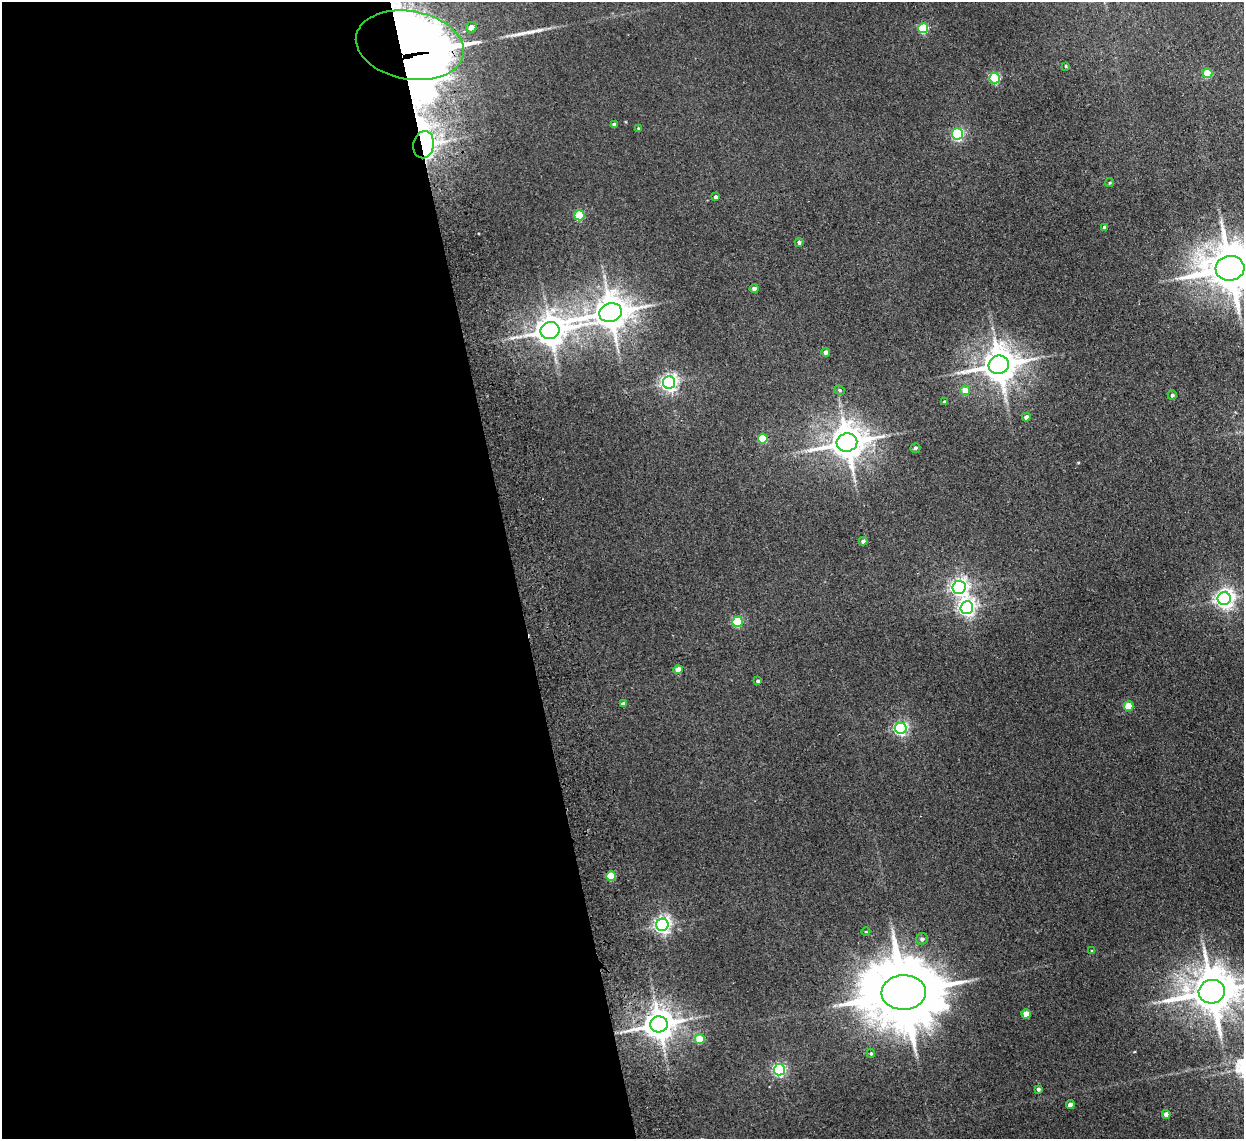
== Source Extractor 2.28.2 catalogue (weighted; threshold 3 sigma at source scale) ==
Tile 9 of 4 x 4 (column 1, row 3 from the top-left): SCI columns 53-1294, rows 1291-2427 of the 5072 x 4970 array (HDU 1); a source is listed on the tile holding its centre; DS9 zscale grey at full resolution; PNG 1246 x 1141 px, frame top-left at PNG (2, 2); each listed source drawn as its Kron ellipse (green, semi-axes under 4 px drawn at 4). Shown black and unused: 41% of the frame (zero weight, under 2 of 3 exposures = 3% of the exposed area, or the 3 px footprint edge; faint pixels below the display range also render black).
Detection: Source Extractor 2.28.2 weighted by HDU 2 'WHT'; one run over the whole footprint, this tile lists its part. Background 0.0701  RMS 0.01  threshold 0.0462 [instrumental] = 3 sigma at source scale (4.5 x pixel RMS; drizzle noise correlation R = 1.50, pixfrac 1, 0.05/0.05 arcsec/px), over >= 5 px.
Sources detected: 58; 2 inside a brighter object's white glare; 1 long thin detection or spike segment (spike, bleed or trail) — neither listed nor drawn; the other 55 listed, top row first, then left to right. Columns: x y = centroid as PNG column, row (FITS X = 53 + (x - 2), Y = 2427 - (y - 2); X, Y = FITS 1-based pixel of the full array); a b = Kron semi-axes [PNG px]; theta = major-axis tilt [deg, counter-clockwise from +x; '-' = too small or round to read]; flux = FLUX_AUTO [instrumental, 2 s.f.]
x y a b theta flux
471 27 5 5 - 6.9
923 28 5 5 - 58
410 45 54 34 -10 2100
1066 66 4 3 - 0.86
1207 73 5 4 - 32
995 78 5 5 - 97
614 124 4 3 - 2
638 128 3 2 - 0.67
958 134 5 5 - 120
424 145 14 10 80 560
1110 183 5 3 - 0.99
716 197 4 3 - 2.7
579 215 5 5 - 51
1105 227 4 4 - 4.7
799 242 4 4 - 2.2
1230 268 14 12 6 4700
754 289 4 4 - 4.4
610 312 11 9 16 2400
550 331 9 8 - 1700
825 352 4 4 - 3.6
999 365 10 9 - 2300
669 382 6 6 - 380
840 390 5 4 - 1.5
965 390 5 5 - 11
1172 395 5 4 - 2.2
944 402 3 3 - 1.4
1026 417 4 4 - 3.8
763 438 5 5 - 42
847 443 10 9 - 2300
915 448 5 4 - 2.1
863 541 4 4 - 3.4
959 587 6 6 - 370
1224 599 6 6 - 480
967 607 6 6 - 370
737 622 5 5 - 61
678 670 4 4 - 11
758 681 4 3 - 1.8
623 704 4 4 - 3.9
1129 706 5 4 - 28
901 728 5 5 - 200
611 876 5 4 - 30
662 925 6 6 - 380
866 932 4 3 - 0.7
922 939 6 5 - 3.1
1092 951 4 4 - 1.3
904 992 22 17 1 11000
1212 992 13 11 13 4100
1026 1014 4 4 - 16
659 1024 9 8 - 1800
700 1039 5 5 - 28
871 1053 4 4 - 1.2
779 1070 5 5 - 180
1038 1089 4 4 - 2.2
1070 1105 4 4 - 6.9
1166 1114 4 4 - 5.4
Overlapping masked pixels (flux is a lower limit): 3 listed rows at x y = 410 45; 424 145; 659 1024
Isophote crosses this tile's border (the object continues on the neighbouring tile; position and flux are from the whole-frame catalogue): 3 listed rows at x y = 410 45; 1230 268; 1212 992